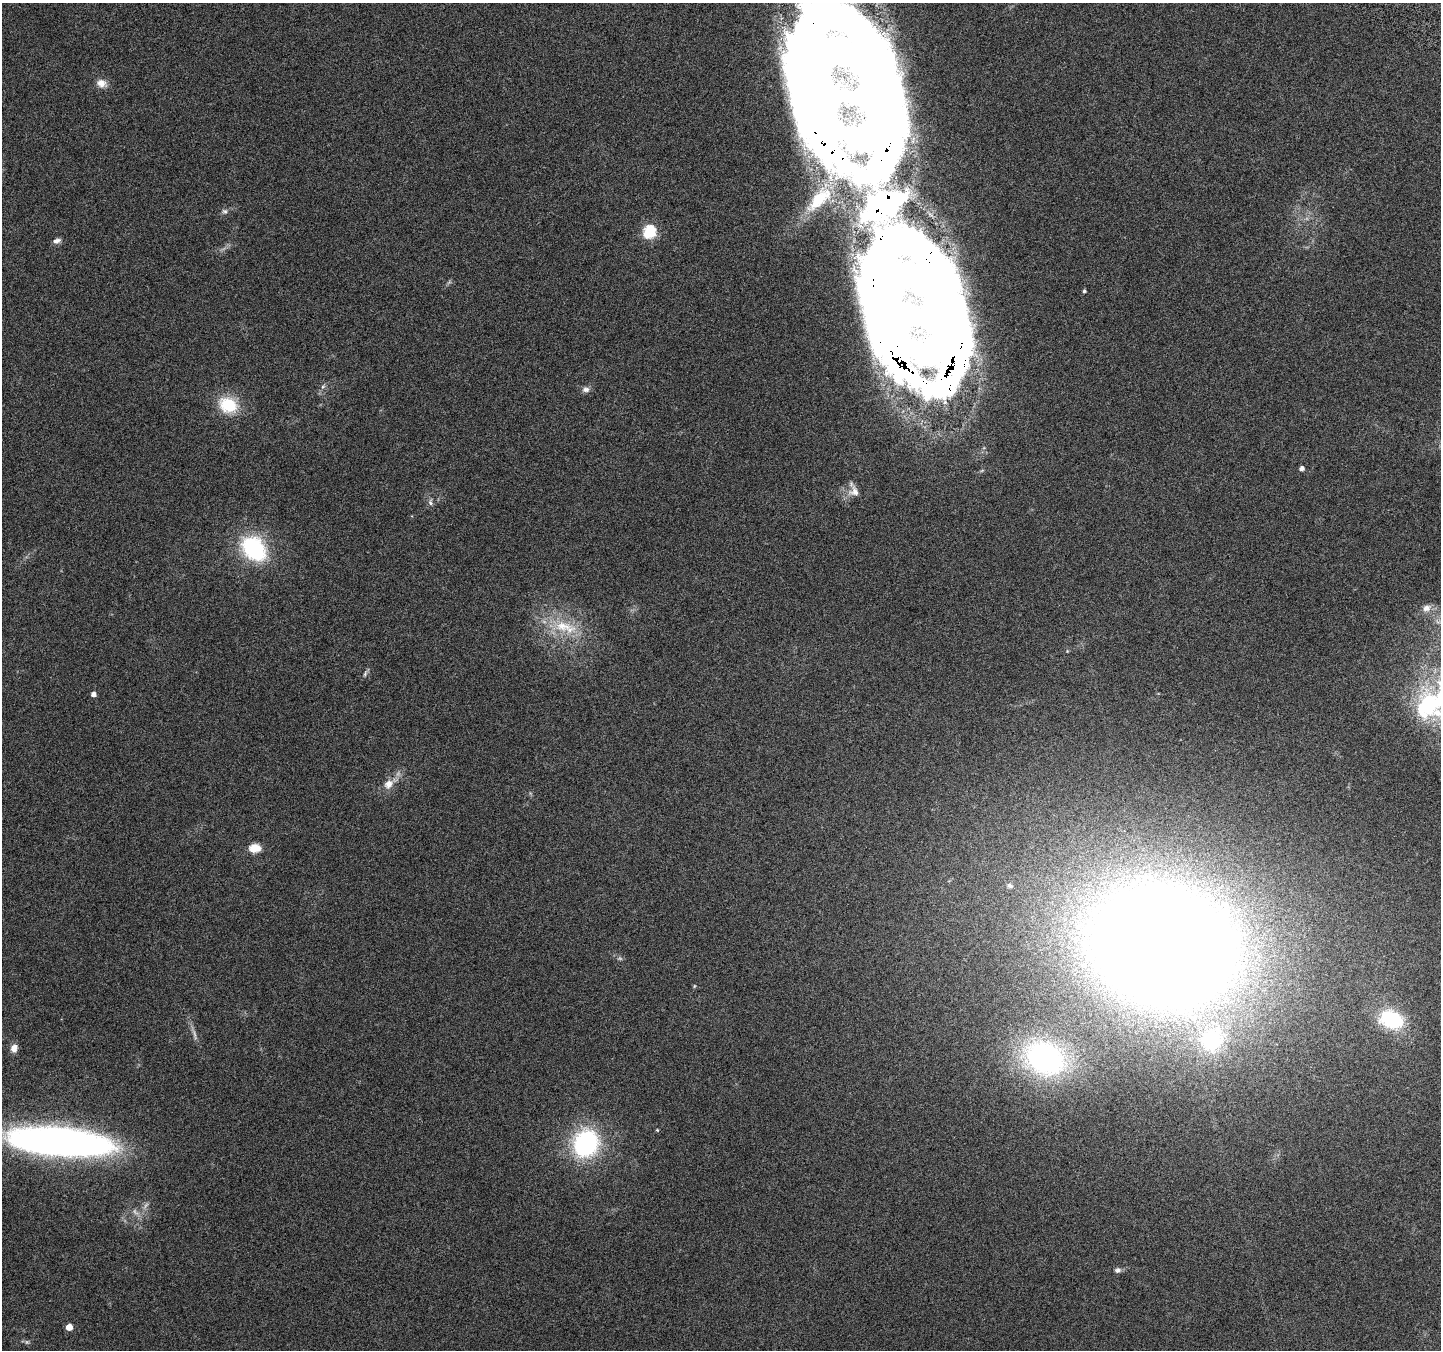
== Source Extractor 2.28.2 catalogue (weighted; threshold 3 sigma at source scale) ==
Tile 10 of 4 x 4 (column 2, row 3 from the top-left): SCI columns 1471-2909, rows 1602-2949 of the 5825 x 5965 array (HDU 1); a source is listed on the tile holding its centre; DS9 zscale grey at full resolution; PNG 1443 x 1352 px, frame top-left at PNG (2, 3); no overlay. Shown black and unused: <1% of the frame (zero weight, under 3 of 6 exposures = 3% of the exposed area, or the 3 px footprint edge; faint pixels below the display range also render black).
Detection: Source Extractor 2.28.2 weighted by HDU 2 'WHT'; one run over the whole footprint, this tile lists its part. Background 0.0353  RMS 0.0041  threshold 0.0166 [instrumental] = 3 sigma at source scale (4.09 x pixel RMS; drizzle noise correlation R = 1.36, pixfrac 0.8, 0.0396/0.0396 arcsec/px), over >= 5 px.
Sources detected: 46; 5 too faint to see at this stretch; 2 inside a brighter object's white glare — not listed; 6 inside a brighter listed object's ellipse — not listed separately; the other 33 listed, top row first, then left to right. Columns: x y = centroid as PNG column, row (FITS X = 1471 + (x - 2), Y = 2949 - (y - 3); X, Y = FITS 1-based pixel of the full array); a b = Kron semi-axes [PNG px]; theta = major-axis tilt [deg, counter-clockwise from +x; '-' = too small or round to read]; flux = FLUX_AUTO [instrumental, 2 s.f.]
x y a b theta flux
101 83 14 10 -21 3.2
819 199 39 16 43 16
225 211 8 7 - 1.1
649 232 6 6 - 52
56 241 10 6 17 1.7
1084 291 4 4 - 0.7
938 303 251 63 -67 850
323 387 8 6 67 1
586 389 10 7 -2 1.6
228 405 25 19 -24 14
1302 468 5 4 - 1.5
854 491 16 15 - 4.1
430 502 10 6 -83 1.2
254 549 27 20 -47 39
1427 608 10 8 29 2.8
565 627 40 16 -14 16
365 674 8 5 67 0.85
93 694 4 4 - 1.9
1429 704 50 28 81 38
389 784 21 11 37 4.9
255 848 13 10 2 4.9
1010 886 6 6 - 1.2
1162 946 102 74 -17 1500
694 986 5 3 - 0.36
1391 1019 28 20 -21 24
1212 1040 31 25 47 31
14 1048 10 8 77 2.5
1044 1059 38 29 -21 94
657 1130 4 4 - 0.36
60 1141 100 26 -5 210
586 1143 20 17 68 66
1118 1270 8 6 16 1.1
69 1327 5 5 - 5.3
Overlapping masked pixels (flux is a lower limit): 1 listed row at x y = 938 303
Isophote crosses this tile's border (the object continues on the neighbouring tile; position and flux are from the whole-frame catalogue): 2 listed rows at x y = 1429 704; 60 1141